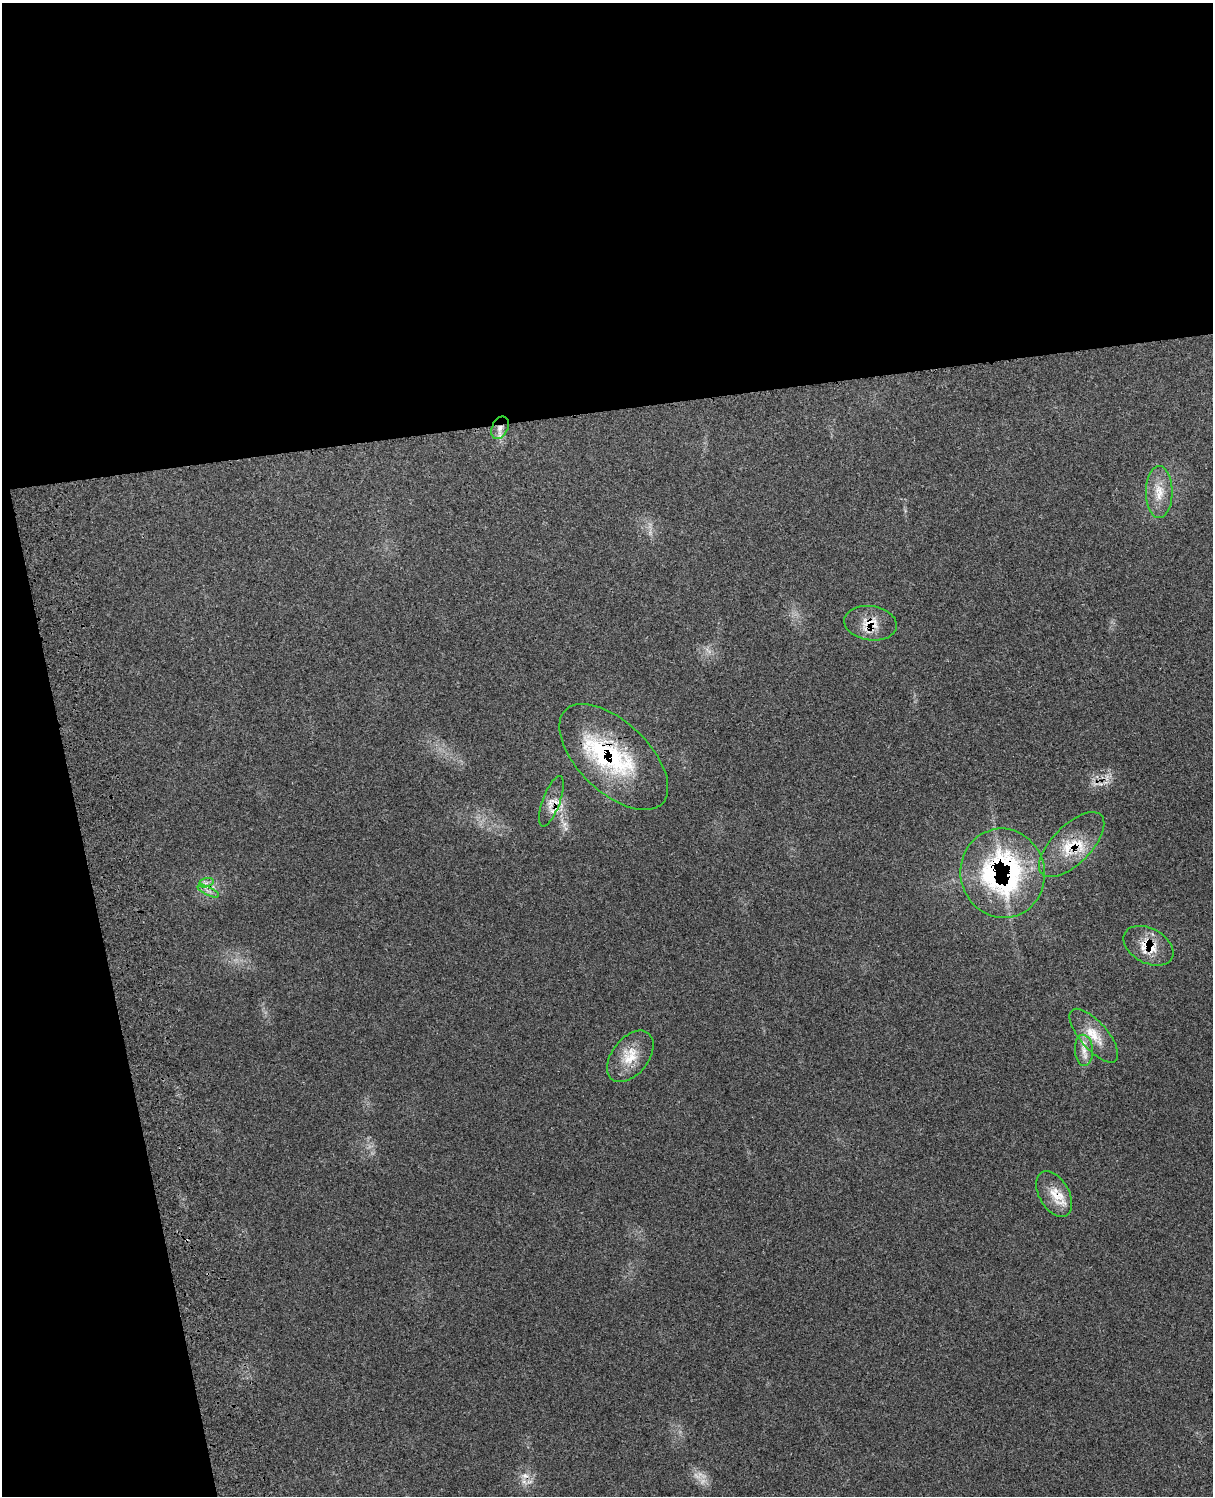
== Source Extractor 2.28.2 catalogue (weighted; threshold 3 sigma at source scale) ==
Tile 1 of 4 x 3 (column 1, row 1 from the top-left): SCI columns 117-1327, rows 3154-4647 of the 5085 x 4920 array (HDU 1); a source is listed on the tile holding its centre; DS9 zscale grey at full resolution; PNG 1215 x 1498 px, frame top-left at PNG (2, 3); each listed source drawn as its Kron ellipse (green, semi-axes under 4 px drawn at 4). Shown black and unused: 34% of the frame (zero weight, under 3 of 4 exposures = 6% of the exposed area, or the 3 px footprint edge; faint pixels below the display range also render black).
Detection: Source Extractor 2.28.2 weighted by HDU 2 'WHT'; one run over the whole footprint, this tile lists its part. Background 0.27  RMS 0.0091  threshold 0.0411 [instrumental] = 3 sigma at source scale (4.5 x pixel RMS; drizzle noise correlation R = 1.50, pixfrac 1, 0.05/0.05 arcsec/px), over >= 5 px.
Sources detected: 18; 1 too faint to see at this stretch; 1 cosmic-ray / hot-pixel residue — neither listed nor drawn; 2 inside a brighter listed object's ellipse — not listed separately; the other 14 listed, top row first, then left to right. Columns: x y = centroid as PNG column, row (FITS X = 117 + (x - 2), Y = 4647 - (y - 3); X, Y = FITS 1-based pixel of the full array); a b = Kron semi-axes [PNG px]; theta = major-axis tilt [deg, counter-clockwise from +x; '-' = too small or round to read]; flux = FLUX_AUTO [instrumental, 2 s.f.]
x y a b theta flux
500 428 12 8 65 7.3
1159 492 26 13 90 18
870 623 26 17 -8 20
614 757 67 35 -44 100
551 801 26 8 70 10
1072 845 42 19 45 36
1003 873 45 42 -77 210
206 883 7 4 19 2.6
208 891 11 3 -26 2.5
1148 946 27 17 -29 23
1094 1036 33 13 -49 21
1084 1050 15 9 -86 8.3
630 1056 29 18 52 23
1054 1194 25 15 -61 17
Overlapping masked pixels (flux is a lower limit): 8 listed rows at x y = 500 428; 870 623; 614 757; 551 801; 1072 845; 1003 873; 1148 946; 1054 1194